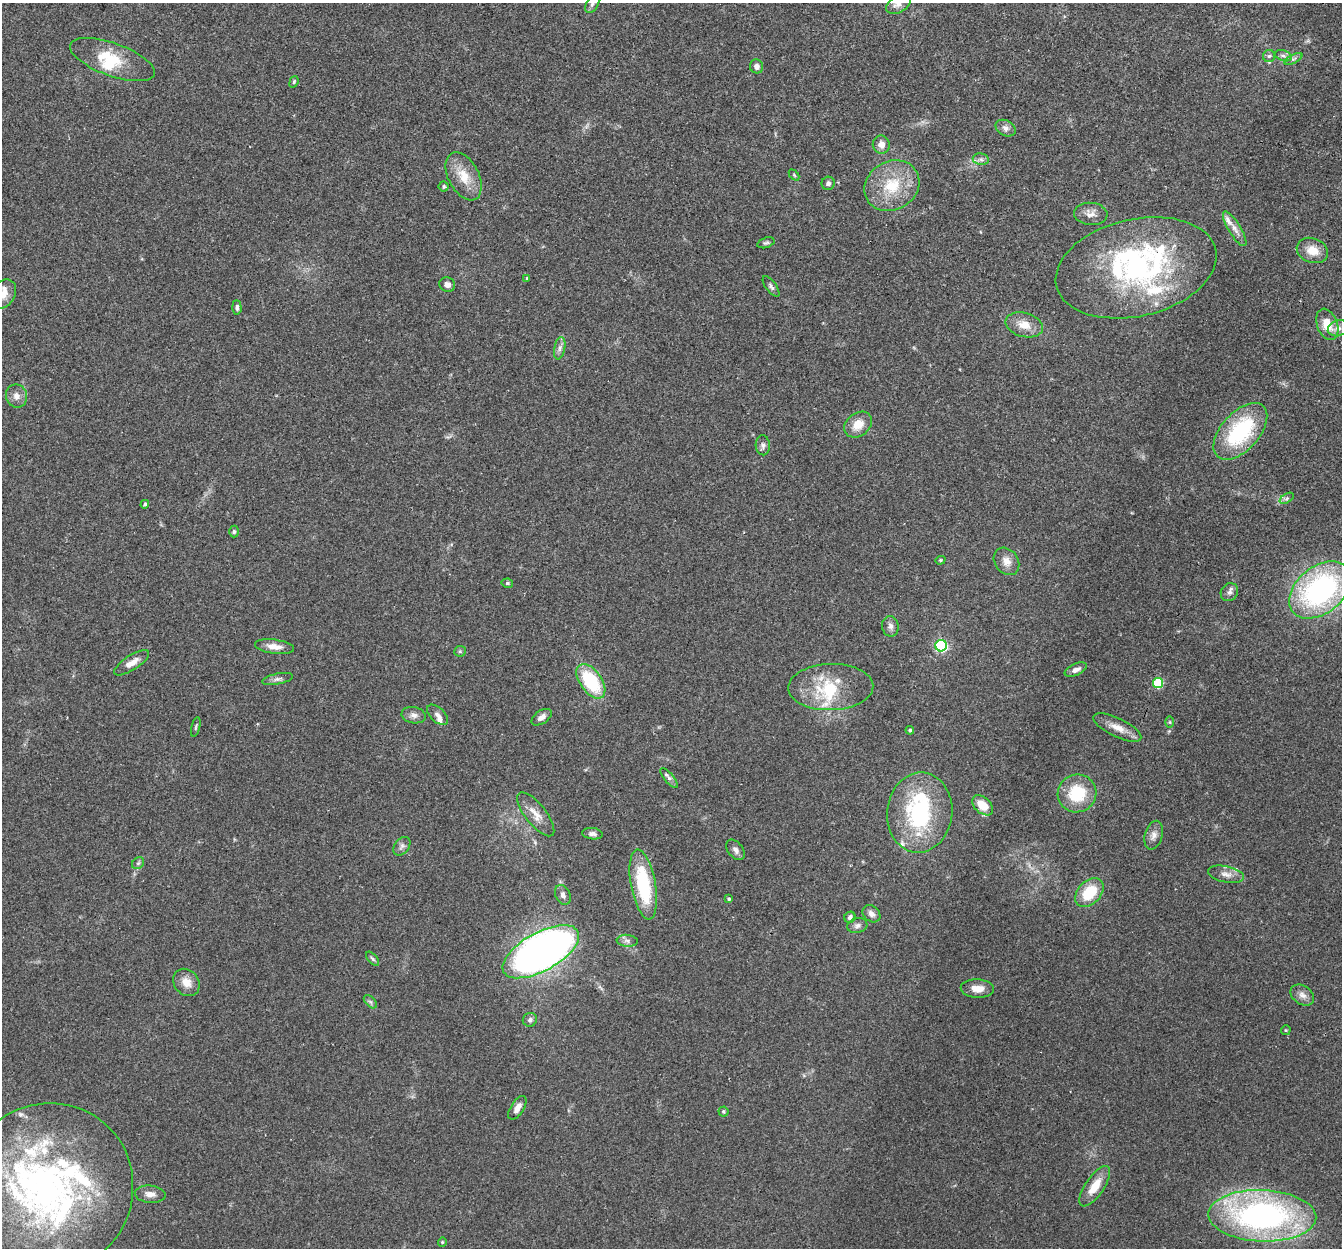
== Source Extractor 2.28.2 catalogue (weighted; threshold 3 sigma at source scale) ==
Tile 10 of 4 x 4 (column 2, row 3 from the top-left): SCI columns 1364-2703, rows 1436-2681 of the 5411 x 5490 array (HDU 1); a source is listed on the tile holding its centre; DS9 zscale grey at full resolution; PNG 1344 x 1250 px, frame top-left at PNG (2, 3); each listed source drawn as its Kron ellipse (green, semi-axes under 4 px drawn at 4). Shown black and unused: <1% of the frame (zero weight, under 2 of 3 exposures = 3% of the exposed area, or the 3 px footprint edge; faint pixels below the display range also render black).
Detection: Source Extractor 2.28.2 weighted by HDU 2 'WHT'; one run over the whole footprint, this tile lists its part. Background 0.0645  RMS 0.0082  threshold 0.0369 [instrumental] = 3 sigma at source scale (4.5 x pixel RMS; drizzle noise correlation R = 1.50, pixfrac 1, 0.05/0.05 arcsec/px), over >= 5 px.
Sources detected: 114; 3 inside a brighter object's white glare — neither listed nor drawn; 18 inside a brighter listed object's ellipse — not listed separately; the other 93 listed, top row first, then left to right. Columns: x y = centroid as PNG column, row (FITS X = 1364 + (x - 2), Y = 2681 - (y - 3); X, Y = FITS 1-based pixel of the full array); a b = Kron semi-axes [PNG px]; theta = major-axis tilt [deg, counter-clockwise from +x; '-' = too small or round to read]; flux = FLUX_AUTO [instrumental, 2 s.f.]
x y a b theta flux
592 4 10 6 61 2.5
899 4 13 8 33 5.6
1269 56 6 6 - 1.8
1283 56 8 5 -19 2.9
112 59 44 16 -20 29
1293 59 10 4 25 2.1
757 66 7 6 - 3.6
294 82 6 4 70 1
1006 128 10 7 -28 3.6
881 144 9 8 - 5.5
981 159 8 5 -8 2.7
794 175 6 4 -46 0.96
464 176 26 15 -63 17
828 183 7 6 - 2.8
444 186 5 5 - 1.3
892 186 28 24 31 34
1091 214 17 11 -5 6
1235 229 20 6 -59 5.8
766 243 9 5 17 1.6
1312 250 16 12 -20 11
1136 268 82 48 13 170
527 278 3 3 - 2.9
447 285 8 7 - 3.6
771 286 12 5 -53 2.3
3 294 16 11 56 8.4
237 307 7 4 -87 2.3
1327 324 16 10 -69 14
1024 325 19 12 -15 11
1338 328 10 8 17 4.2
560 348 11 5 79 3
16 396 11 10 - 5.2
858 425 15 11 39 12
1240 431 34 19 48 75
763 445 10 7 -84 2.6
1287 498 8 4 31 1.8
145 504 4 4 - 1.6
234 532 6 4 89 1.4
940 560 5 4 - 1
1006 561 15 11 -54 7.2
507 583 6 4 -12 1.3
1320 590 35 23 39 160
1229 592 9 8 - 3
890 626 10 8 -80 3.4
941 646 6 5 - 130
275 647 20 7 -8 7.5
460 651 6 5 - 1.4
132 663 20 7 33 7.2
1076 670 12 6 24 4.4
278 679 16 5 12 3.1
591 681 20 11 -54 49
1158 683 5 5 - 49
831 687 42 23 2 38
414 715 12 8 -10 4
437 715 13 7 -43 3.6
542 717 11 6 34 4.1
1170 722 6 4 -89 0.94
196 727 10 4 77 1.3
1117 728 26 9 -26 9.5
910 730 4 4 - 1.2
669 778 12 4 -50 2.5
1077 793 19 18 - 33
983 805 12 8 -43 14
920 813 40 32 83 86
536 814 27 10 -51 9.7
592 834 10 5 -7 2.8
1154 835 15 9 75 5.1
402 846 10 7 52 2.9
736 850 11 7 -53 3.6
138 863 6 5 - 1.5
1226 874 18 8 -11 5.8
643 885 35 12 -79 56
1089 892 16 11 46 26
563 895 10 7 -67 3.3
729 899 4 4 - 1
871 914 10 7 -41 4
850 917 6 5 - 2.7
857 926 10 7 15 3
627 941 10 6 -5 2.7
541 952 42 19 29 590
372 959 8 4 -48 1.5
186 982 15 12 -49 8.6
977 989 17 9 -3 7.7
1302 995 13 9 -36 4.9
370 1002 8 4 -45 1.8
530 1020 7 6 - 2.2
1286 1030 5 4 - 0.86
517 1108 13 6 58 5.5
723 1111 5 5 - 1.2
1095 1186 23 9 56 14
47 1189 87 84 44 280
150 1194 15 8 -4 5.8
1262 1216 54 26 -2 240
442 1242 4 4 - 0.82
Isophote crosses this tile's border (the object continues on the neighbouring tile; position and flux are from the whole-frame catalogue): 3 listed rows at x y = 592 4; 899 4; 3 294